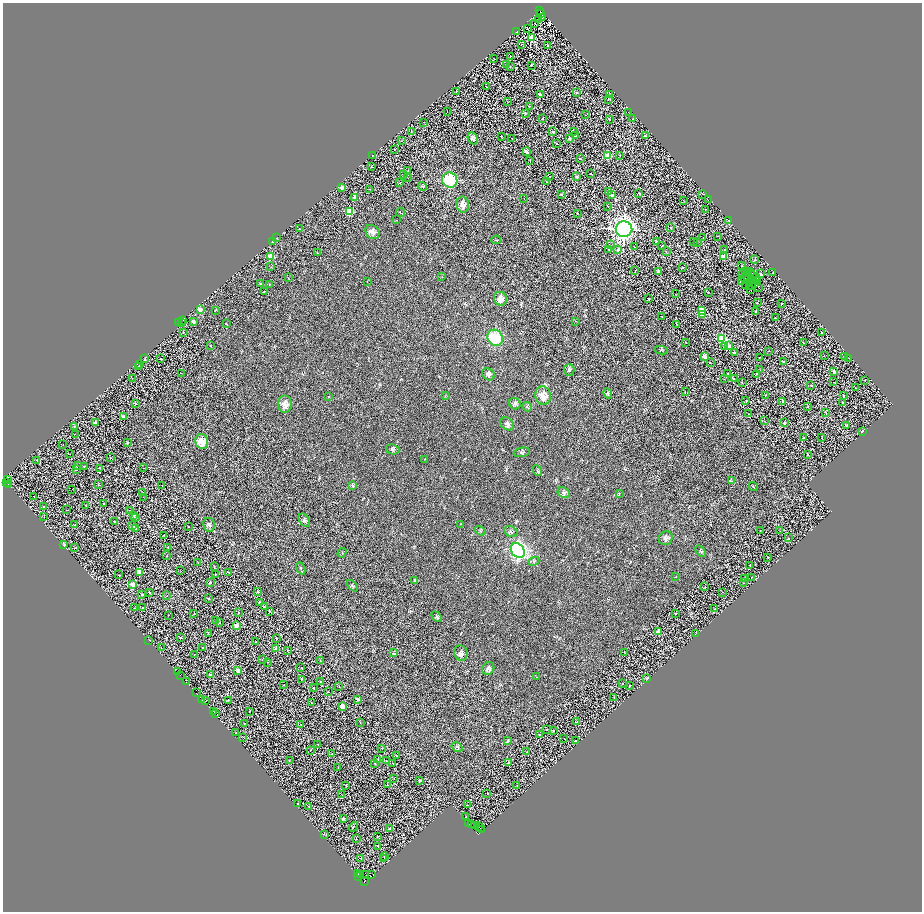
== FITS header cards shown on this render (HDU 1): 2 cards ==
NAXIS1  =                 1839
NAXIS2  =                 1819

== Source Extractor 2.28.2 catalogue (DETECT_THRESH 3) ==
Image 1839 x 1819 px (HDU 1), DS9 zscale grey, zoomed out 1/2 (1 PNG px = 2 x 2 image px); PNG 924 x 914 px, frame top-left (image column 2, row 1818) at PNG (3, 3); each listed source drawn as its Kron ellipse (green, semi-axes under 4 px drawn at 4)
Background 0.918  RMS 3.4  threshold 10.2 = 3 sigma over >= 5 px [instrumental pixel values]
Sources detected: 564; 140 cannot appear on this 1/2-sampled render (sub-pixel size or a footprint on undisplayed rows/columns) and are neither listed nor drawn; the other 424 listed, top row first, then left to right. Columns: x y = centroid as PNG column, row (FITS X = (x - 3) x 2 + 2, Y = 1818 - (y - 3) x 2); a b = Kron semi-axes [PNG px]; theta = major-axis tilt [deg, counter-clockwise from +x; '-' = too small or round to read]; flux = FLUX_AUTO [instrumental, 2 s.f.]
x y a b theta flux
540 11 2 1 - 75
540 14 2 1 - 93
543 17 3 1 - 120
538 19 2 1 - 140
535 23 2 1 - 220
527 28 3 1 - 310
517 32 2 1 - 600
531 37 3 3 - 23000
522 44 2 2 - 300
548 46 3 3 - 760
510 56 2 2 - 420
494 59 2 1 - 160
506 64 2 1 - 320
531 65 2 2 - 810
510 66 2 1 - 260
486 87 2 1 - 240
457 91 2 2 - 190
576 92 2 2 - 900
540 95 2 2 - 7100
610 95 2 2 - 450
608 99 2 2 - 1500
508 102 2 1 - 360
530 106 2 2 - 210
447 111 2 2 - 360
628 112 2 1 - 280
525 113 2 2 - 1800
586 115 2 1 - 190
543 118 2 1 - 650
610 119 2 1 - 430
632 119 2 2 - 550
424 122 2 1 - 200
573 131 2 1 - 190
411 132 2 2 - 550
553 132 2 2 - 1600
576 135 2 1 - 320
645 136 2 2 - 1500
501 137 2 2 - 600
473 138 6 4 -64 1600
512 138 2 1 - 1800
569 139 2 2 - 3300
401 141 3 2 - 210
556 143 2 2 - 780
394 149 2 2 - 530
526 152 2 2 - 5000
373 155 2 1 - 240
608 156 2 2 - 20000
620 156 2 1 - 190
580 159 3 2 - 630
530 160 2 2 - 400
371 167 2 2 - 630
408 171 2 1 - 310
591 173 2 2 - 790
403 175 2 2 - 410
550 177 2 2 - 1200
577 177 2 2 - 2800
408 178 2 1 - 130
450 180 8 7 - 26000
546 182 2 2 - 550
400 183 2 1 - 270
422 186 5 3 - 750
342 188 2 2 - 7100
369 189 2 2 - 190
608 191 2 2 - 4500
639 193 2 2 - 1200
703 194 2 1 - 190
562 195 2 2 - 2100
612 195 2 2 - 4200
355 197 2 2 - 3000
524 198 2 1 - 140
708 200 2 2 - 240
684 201 2 1 - 250
463 204 8 6 -78 4000
608 206 2 1 - 170
705 209 2 2 - 670
349 211 3 3 - 49000
400 213 4 3 - 590
577 213 2 1 - 700
397 220 2 1 - 160
729 220 2 1 - 300
671 227 2 2 - 1400
300 229 2 1 - 370
624 229 8 8 - 370000
372 232 8 6 -47 3400
717 236 2 2 - 330
276 238 2 2 - 1100
703 238 2 1 - 180
496 240 5 3 - 520
693 241 2 2 - 570
273 242 2 2 - 1200
656 242 2 2 - 2300
697 243 2 1 - 230
610 245 2 2 - 250
661 246 2 2 - 220
634 247 2 1 - 180
609 249 2 1 - 2300
618 249 2 2 - 2300
725 250 2 2 - 1300
666 252 2 1 - 160
317 253 2 2 - 260
271 256 2 2 - 18000
724 257 3 2 - 16000
755 260 2 2 - 1100
742 266 2 2 - 700
271 267 2 2 - 230
683 267 2 2 - 790
635 270 2 1 - 200
658 271 2 2 - 1400
748 271 2 1 - 410
746 272 2 1 - 400
750 272 2 1 - 200
773 273 2 1 - 260
743 274 2 1 - 390
760 274 2 2 - 5400
752 275 2 1 - 160
442 277 2 1 - 200
748 277 2 1 - 140
756 277 2 1 - 230
288 278 2 1 - 180
745 278 4 1 - 490
750 281 2 1 - 270
754 281 2 1 - 320
758 281 2 1 - 170
367 282 2 1 - 160
742 282 4 2 - 340
755 283 3 1 - 170
260 284 2 2 - 800
269 284 2 2 - 280
745 285 2 1 - 68
749 286 2 1 - 160
751 286 2 1 - 240
759 288 2 1 - 250
751 289 2 1 - 280
264 291 2 1 - 470
708 292 2 2 - 730
675 294 2 1 - 160
500 299 7 6 - 4400
649 299 2 2 - 760
757 303 2 1 - 510
781 304 2 2 - 620
200 309 2 2 - 8200
215 310 2 2 - 330
701 310 2 2 - 8400
755 312 2 2 - 790
702 314 2 2 - 16000
662 317 2 1 - 410
775 318 2 2 - 750
183 320 2 1 - 940
576 321 2 2 - 240
181 322 3 1 - 7500
193 322 2 2 - 4600
178 323 2 1 - 6300
226 323 2 2 - 340
677 324 2 2 - 270
183 332 2 2 - 440
822 333 2 2 - 1200
495 338 8 7 - 28000
721 339 3 3 - 81000
686 343 2 1 - 380
804 343 2 1 - 210
210 346 2 2 - 760
729 346 2 2 - 7200
724 347 2 2 - 2400
661 350 6 2 -11 630
768 351 2 2 - 190
734 352 3 2 - 2100
824 356 2 1 - 210
704 357 2 2 - 7000
844 357 2 2 - 990
161 358 2 2 - 600
759 358 2 1 - 360
849 358 2 2 - 370
145 359 2 2 - 730
710 362 2 1 - 350
784 362 2 2 - 1600
140 365 2 1 - 290
138 367 2 2 - 440
569 370 6 5 - 1600
760 370 3 2 - 230
834 372 2 2 - 5900
181 373 2 1 - 200
727 373 2 2 - 2700
488 374 7 5 -40 2000
756 374 2 2 - 290
132 378 2 2 - 300
724 379 2 2 - 270
735 379 3 2 - 410
865 380 2 1 - 330
834 382 2 1 - 380
742 383 2 2 - 180
811 385 2 2 - 2100
855 388 2 1 - 240
685 391 2 2 - 260
608 393 5 3 - 980
765 395 2 1 - 500
445 396 4 2 - 360
543 396 9 7 -74 6700
844 396 2 2 - 1100
328 397 3 2 - 270
746 401 2 2 - 630
782 401 2 2 - 2400
843 403 2 2 - 650
136 404 2 2 - 500
285 404 8 7 - 4000
515 404 6 5 - 1500
527 407 5 2 - 390
808 407 2 1 - 330
826 412 2 2 - 340
748 414 2 1 - 190
123 416 2 2 - 2400
764 421 2 2 - 270
95 422 2 2 - 3700
784 423 2 2 - 3200
507 424 7 5 -41 1900
74 426 2 2 - 600
847 426 2 2 - 4200
862 432 2 2 - 5000
75 434 2 2 - 250
804 438 2 2 - 800
822 438 2 1 - 270
202 442 7 6 - 7900
127 443 2 2 - 2300
63 444 2 2 - 250
393 449 7 5 -9 1500
522 452 8 4 12 1300
70 454 2 1 - 650
807 455 2 2 - 1000
110 458 2 2 - 520
425 459 2 2 - 190
37 460 2 1 - 410
78 465 2 2 - 250
84 466 2 2 - 1200
99 468 3 2 - 360
143 468 2 1 - 190
76 469 2 2 - 1700
538 471 6 3 -63 720
8 480 2 1 - 580
732 481 4 3 - 630
7 482 2 1 - 240
9 484 3 2 - 3700
98 485 2 1 - 290
162 485 2 2 - 140
353 485 4 2 - 550
753 486 4 2 - 420
72 489 2 1 - 160
143 493 2 2 - 830
564 493 6 5 - 1600
619 494 3 2 - 280
34 496 2 2 - 670
143 497 2 1 - 150
103 504 2 2 - 550
86 505 2 1 - 310
44 506 2 1 - 280
66 510 2 1 - 230
129 510 2 1 - 170
133 516 2 2 - 2600
44 517 2 1 - 180
136 518 2 2 - 800
304 520 7 5 -57 1500
115 522 2 2 - 2700
75 524 2 1 - 450
460 524 2 2 - 300
209 525 7 6 - 1800
133 526 2 2 - 2400
188 527 2 1 - 200
135 528 2 2 - 2600
760 530 2 1 - 400
480 531 5 1 - 360
780 531 2 1 - 310
511 532 7 5 -27 1500
164 535 2 2 - 380
666 538 7 6 - 2000
788 538 2 1 - 450
64 545 2 2 - 1500
168 547 2 1 - 280
74 548 2 1 - 410
518 550 8 6 -53 100000
701 551 7 3 -51 1000
342 553 5 2 - 390
166 556 2 2 - 240
767 557 2 2 - 980
534 561 5 3 - 870
198 563 2 1 - 440
750 565 2 1 - 220
214 567 3 2 - 360
301 568 6 2 -67 590
181 571 2 1 - 190
139 572 3 2 - 20000
228 572 3 2 - 440
215 574 2 2 - 680
119 575 3 2 - 310
676 577 2 2 - 230
751 577 2 1 - 400
745 579 2 2 - 910
414 581 3 3 - 530
210 583 2 2 - 1600
743 583 2 1 - 170
132 584 2 2 - 18000
352 586 7 3 -46 1000
705 587 2 1 - 380
149 592 2 2 - 1400
258 592 2 2 - 1500
723 592 2 2 - 220
141 595 2 2 - 830
167 596 2 2 - 610
209 599 2 2 - 820
260 602 2 2 - 2400
264 606 2 2 - 610
135 608 2 2 - 580
143 608 2 2 - 730
715 609 2 2 - 1100
270 611 2 2 - 510
238 612 2 2 - 1200
676 613 2 2 - 540
194 614 2 2 - 310
168 615 2 1 - 300
437 617 6 3 -46 960
215 621 2 2 - 940
220 623 3 1 - 280
236 626 2 2 - 12000
659 631 2 2 - 7000
208 633 3 2 - 830
695 634 2 2 - 240
180 637 2 2 - 1600
277 639 2 1 - 1000
149 640 2 1 - 510
256 642 2 2 - 890
161 647 2 1 - 290
203 648 2 2 - 1000
276 649 2 2 - 5400
287 650 2 2 - 410
624 652 2 1 - 210
394 653 3 2 - 430
461 653 8 7 - 2700
194 655 2 1 - 380
262 659 2 2 - 2400
320 661 2 2 - 170
268 662 2 2 - 350
301 667 2 1 - 180
488 668 7 5 61 1900
238 670 2 2 - 7600
177 672 2 1 - 3600
210 674 2 2 - 2800
180 675 2 1 - 940
537 677 3 1 - 180
647 678 2 2 - 2600
301 679 3 1 - 220
186 682 2 1 - 320
321 682 3 2 - 1600
623 683 2 2 - 750
284 685 2 1 - 170
339 686 2 1 - 280
629 686 3 2 - 320
313 688 2 2 - 1900
196 692 2 1 - 510
328 692 2 2 - 920
614 697 2 2 - 610
202 699 2 1 - 570
358 699 2 2 - 3000
206 700 3 1 - 1000
229 700 2 1 - 180
311 703 2 2 - 610
342 706 3 2 - 14000
214 711 2 1 - 1700
249 711 2 2 - 610
215 714 3 2 - 13000
360 722 2 1 - 170
577 722 2 2 - 580
244 723 3 2 - 350
301 724 3 2 - 220
547 730 2 2 - 460
554 730 2 2 - 1200
236 733 2 1 - 390
540 735 2 2 - 720
243 737 2 1 - 190
564 738 2 1 - 260
508 741 4 1 - 260
575 741 2 2 - 1300
318 744 2 2 - 230
457 747 6 4 -33 1000
382 748 2 1 - 480
310 750 2 1 - 420
527 752 2 2 - 940
332 753 2 2 - 540
397 756 2 1 - 430
289 760 3 2 - 340
377 760 2 2 - 1400
386 761 2 2 - 740
508 762 2 2 - 630
375 763 2 2 - 380
393 763 2 2 - 490
338 767 3 2 - 250
394 778 2 2 - 370
420 780 2 2 - 1400
387 785 2 1 - 180
517 785 2 1 - 160
346 786 2 2 - 380
487 793 2 1 - 400
342 795 3 2 - 190
297 803 2 2 - 1500
467 805 2 1 - 450
309 806 2 2 - 180
466 817 2 2 - 930
343 819 2 2 - 3600
468 823 2 1 - 1500
472 825 2 1 - 15000
474 825 2 1 - 4800
478 826 3 1 - 580
353 827 5 2 - 420
481 828 4 2 - 38000
389 829 2 2 - 2300
482 829 2 1 - 54000
324 834 3 2 - 240
377 837 3 2 - 420
356 839 2 1 - 310
378 846 2 2 - 1900
385 856 2 2 - 980
361 858 2 1 - 440
383 859 2 2 - 250
357 874 4 2 - 45000
366 874 2 1 - 18000
372 874 3 2 - 31000
360 875 3 1 - 5200
359 877 2 1 - 4200
364 881 3 2 - 4600
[140 sub-pixel or undisplayed-footprint detections neither listed nor drawn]